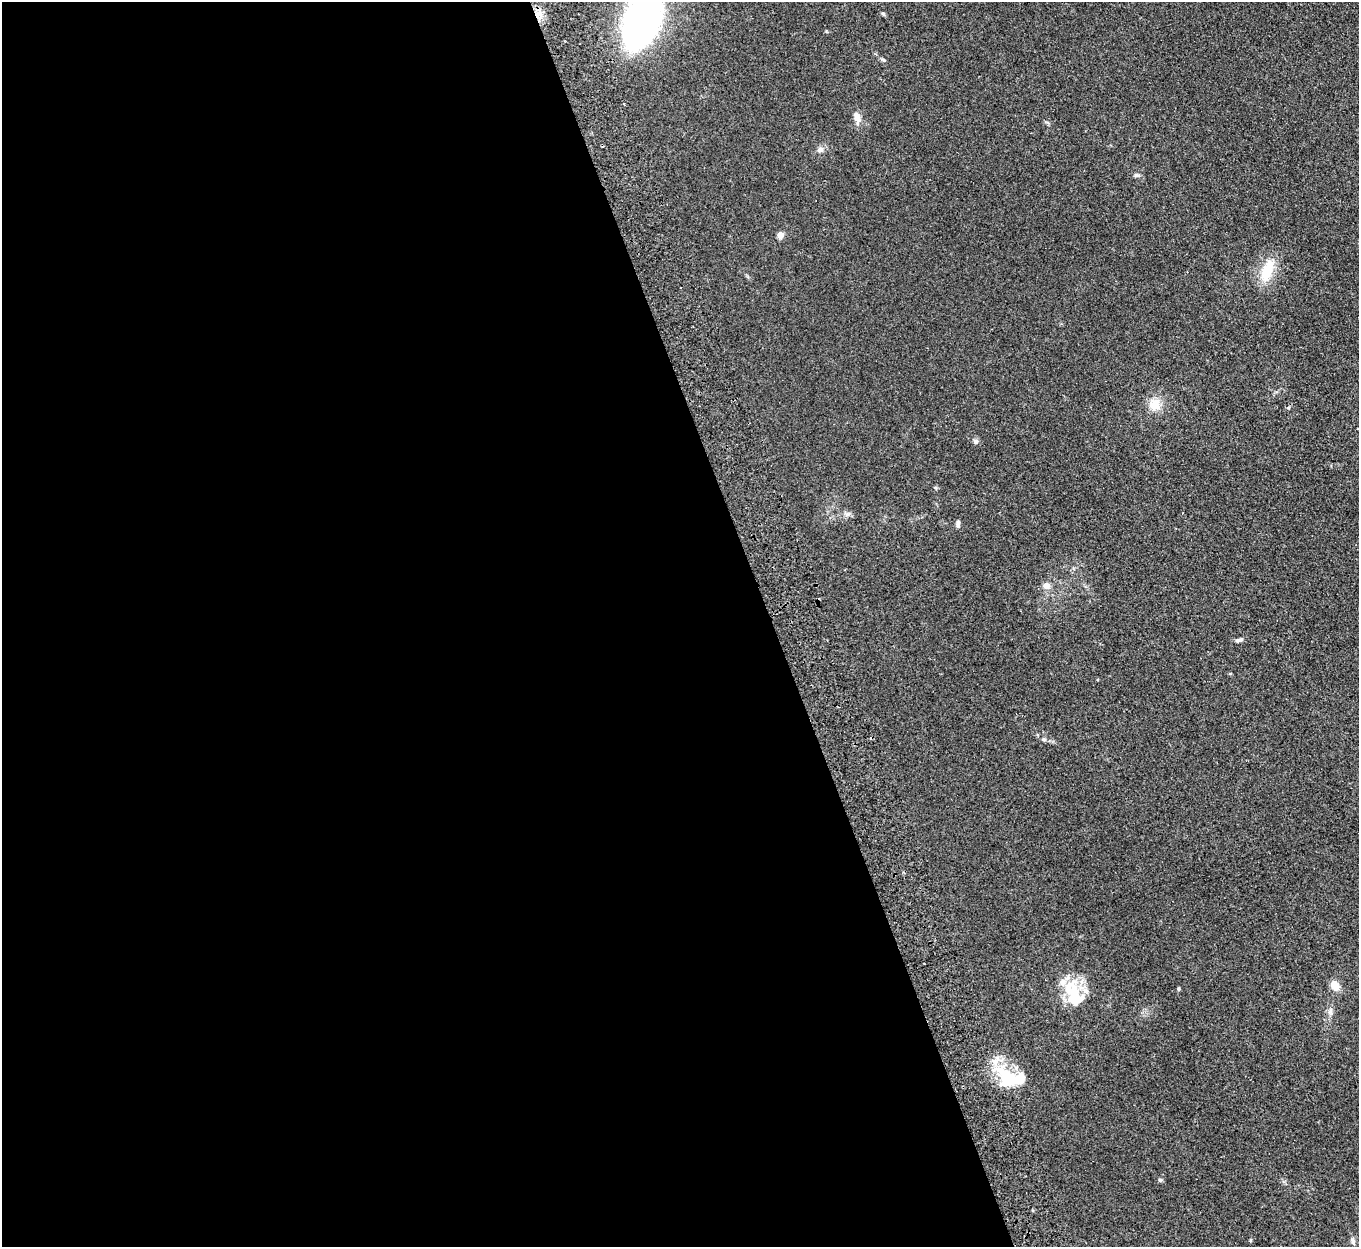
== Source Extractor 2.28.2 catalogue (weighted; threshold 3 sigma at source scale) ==
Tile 9 of 4 x 4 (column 1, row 3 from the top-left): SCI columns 56-1412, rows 1421-2665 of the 5539 x 5457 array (HDU 1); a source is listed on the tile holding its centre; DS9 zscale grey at full resolution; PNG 1361 x 1249 px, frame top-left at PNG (2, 2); no overlay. Shown black and unused: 57% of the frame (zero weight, under 2 of 3 exposures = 3% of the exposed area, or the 3 px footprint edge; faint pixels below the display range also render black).
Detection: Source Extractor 2.28.2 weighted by HDU 2 'WHT'; one run over the whole footprint, this tile lists its part. Background 0.189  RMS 0.014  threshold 0.0608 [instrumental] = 3 sigma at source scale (4.5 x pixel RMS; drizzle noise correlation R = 1.50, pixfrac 1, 0.05/0.05 arcsec/px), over >= 5 px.
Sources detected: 29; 1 inside a brighter object's white glare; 1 cosmic-ray / hot-pixel residue — not listed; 2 inside a brighter listed object's ellipse — not listed separately; the other 25 listed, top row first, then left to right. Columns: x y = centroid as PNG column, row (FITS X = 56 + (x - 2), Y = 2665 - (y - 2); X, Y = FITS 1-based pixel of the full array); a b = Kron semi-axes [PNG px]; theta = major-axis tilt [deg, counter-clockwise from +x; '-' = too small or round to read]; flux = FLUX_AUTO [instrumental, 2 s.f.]
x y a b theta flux
538 14 10 9 - 11
883 14 6 5 - 1.8
642 19 34 19 68 770
884 60 5 5 - 1.9
857 117 15 8 -67 9.1
820 149 9 7 18 4.9
1136 175 6 6 - 2.4
780 235 5 4 - 21
1267 270 32 14 66 33
1155 405 15 14 - 19
1288 408 5 3 - 1.5
976 441 6 5 - 4.5
958 524 10 4 90 3.4
1046 586 7 7 - 8.7
1239 640 10 5 15 3.8
1044 739 6 5 - 2.2
924 964 2 2 - 1.3
1335 985 11 8 -48 14
1178 989 6 3 89 1.4
1073 992 26 22 -55 46
1330 1012 8 6 -89 4.2
1007 1077 36 21 -53 54
1160 1180 6 4 -6 1.9
1250 1240 5 3 - 1.4
1353 1241 9 5 -80 3.4
Overlapping masked pixels (flux is a lower limit): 1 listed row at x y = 538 14
Isophote crosses this tile's border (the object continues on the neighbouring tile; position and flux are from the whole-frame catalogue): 1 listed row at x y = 642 19